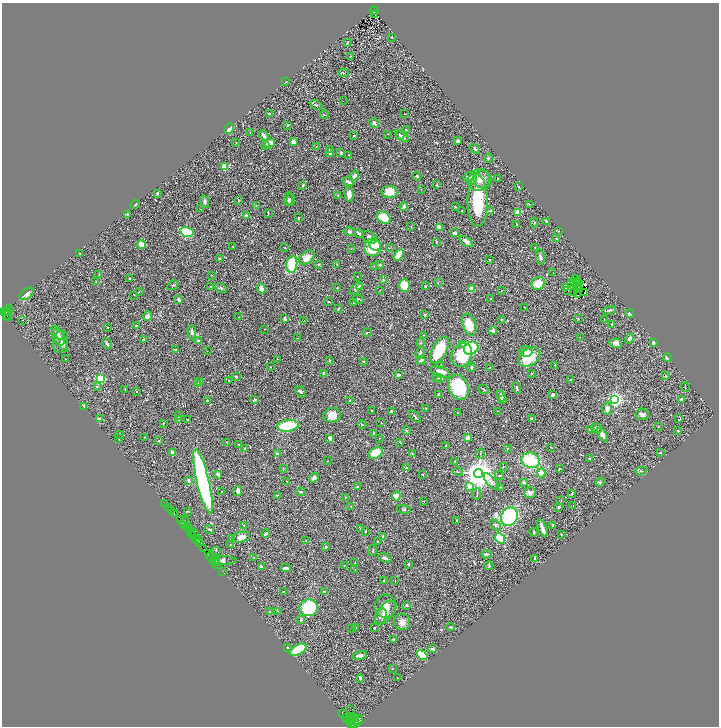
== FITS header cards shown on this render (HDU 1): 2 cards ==
NAXIS1  =                 1433
NAXIS2  =                 1448

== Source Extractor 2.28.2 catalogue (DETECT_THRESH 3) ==
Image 1433 x 1448 px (HDU 1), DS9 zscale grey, zoomed out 1/2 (1 PNG px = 2 x 2 image px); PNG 721 x 728 px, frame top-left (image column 1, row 1447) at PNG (2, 3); each listed source drawn as its Kron ellipse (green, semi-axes under 4 px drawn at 4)
Background 0.265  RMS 0.018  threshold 0.0543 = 3 sigma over >= 5 px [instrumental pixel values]
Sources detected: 465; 49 cannot appear on this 1/2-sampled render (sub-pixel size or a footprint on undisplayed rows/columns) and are neither listed nor drawn; the other 416 listed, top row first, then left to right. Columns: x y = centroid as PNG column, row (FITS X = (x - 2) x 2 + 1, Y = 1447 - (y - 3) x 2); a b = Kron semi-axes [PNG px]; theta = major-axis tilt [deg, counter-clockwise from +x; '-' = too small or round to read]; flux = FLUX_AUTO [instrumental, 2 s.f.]
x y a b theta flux
374 11 4 1 - 3.5
375 15 2 1 - 1.3
392 37 2 2 - 3.4
347 43 2 2 - 7.5
351 56 2 2 - 1.4
343 73 5 2 - 2.7
286 82 3 1 - 1.2
343 101 2 1 - 0.84
316 105 6 3 -24 5.7
270 114 3 2 - 6.3
404 114 2 2 - 1
324 115 4 2 - 2.4
374 123 5 3 - 9
288 125 4 2 - 2.1
229 129 5 2 - 66
406 130 3 2 - 1.2
250 133 3 2 - 1.7
388 134 2 2 - 1.4
264 135 6 3 -58 12
354 135 3 2 - 3.1
400 135 4 3 - 5.5
402 136 8 3 -41 10
458 141 3 3 - 7.8
236 142 3 2 - 1.3
293 142 4 4 - 12
269 143 6 4 13 25
265 146 3 2 - 2.3
316 146 3 2 - 2
329 149 3 2 - 3.3
475 149 5 3 - 4.9
330 153 2 2 - 33
341 153 3 2 - 6.6
348 155 2 2 - 1
488 158 4 3 - 3.6
225 167 2 2 - 160
354 176 5 3 - 11
417 176 4 3 - 3.9
469 177 6 4 24 9.6
472 179 5 3 - 14
482 179 9 9 - 22
498 179 2 1 - 1.7
479 180 11 10 - 29
348 182 5 2 - 13
303 185 3 2 - 3.1
437 185 4 3 - 3.6
518 187 4 2 - 1.9
421 189 2 1 - 0.84
389 192 8 6 -7 48
157 193 4 2 - 3.3
349 194 7 4 -84 22
338 196 2 2 - 2.4
289 199 7 4 84 5.9
238 200 3 3 - 2.5
291 200 6 3 85 5.7
205 201 6 3 -77 7.3
478 201 26 10 90 160
529 204 3 2 - 1.2
135 205 5 2 - 2.5
256 205 3 2 - 2.1
404 206 4 3 - 8.4
455 207 3 2 - 2.7
200 209 2 1 - 0.94
462 211 3 2 - 2.6
490 211 4 2 - 2.7
518 212 4 3 - 52
268 213 2 2 - 2.9
127 214 4 3 - 3.2
246 216 2 2 - 29
298 218 4 2 - 2.8
384 218 7 5 -34 59
546 221 4 2 - 3.4
534 223 5 2 - 2.6
516 225 2 2 - 1.7
411 226 3 2 - 1.4
439 227 4 3 - 18
558 231 2 2 - 1.2
187 232 6 5 - 120
350 232 6 4 -13 7.2
455 233 3 2 - 20
359 234 5 2 - 8.5
370 237 8 5 -35 15
556 239 4 2 - 3.4
436 242 3 2 - 3
466 242 7 4 -36 15
141 244 5 3 - 44
375 245 6 5 - 50
233 246 2 2 - 1.1
284 247 2 2 - 5
373 247 9 8 - 120
535 247 2 2 - 1
390 248 3 2 - 1.3
351 249 2 2 - 1.5
80 254 2 1 - 1.1
398 255 6 4 56 47
540 257 8 3 -79 7.7
219 258 3 3 - 5
307 258 9 5 41 31
490 259 3 3 - 2.5
292 264 8 5 82 88
319 264 3 2 - 3.4
337 264 3 3 - 1.9
379 265 4 3 - 3.6
375 266 3 2 - 3.2
553 273 2 1 - 2.3
99 275 3 2 - 2
211 275 2 2 - 1.5
358 277 3 2 - 1.3
576 278 3 2 - 2.2
129 279 3 2 - 2.2
383 280 4 3 - 3.1
96 281 2 2 - 1.7
574 281 3 1 - 3
577 281 2 1 - 0.021
438 282 3 2 - 2.2
538 283 7 6 - 45
571 283 2 1 - 1.4
579 283 2 1 - 1.5
173 285 6 2 32 3
405 285 6 5 - 49
210 286 2 2 - 1.5
360 286 3 3 - 9.8
425 286 3 3 - 2.8
579 286 2 1 - 0.98
577 287 2 1 - 1.4
221 288 6 4 -34 6.3
337 288 2 2 - 2.7
472 288 3 2 - 30
566 288 2 1 - 2.6
261 289 5 4 - 18
356 289 8 4 44 8.7
380 290 3 2 - 1.3
501 290 2 2 - 2.1
579 290 3 1 - 2.1
139 291 3 2 - 1.2
568 291 3 1 - 0.77
574 292 2 2 - 1.1
584 293 2 1 - 0.69
27 294 8 5 36 23
134 295 3 1 - 1.2
577 295 2 1 - 0.64
358 299 5 2 - 2.7
491 299 3 2 - 1.5
179 300 3 3 - 8.4
328 301 2 2 - 7.8
354 303 3 3 - 2.3
525 307 4 1 - 0.91
338 308 3 2 - 2.1
8 310 5 3 - 83
609 310 7 3 13 5.6
4 312 3 2 - 320
6 312 2 1 - 140
630 314 4 3 - 6.4
7 315 5 2 - 65
424 315 2 2 - 10
147 316 5 3 - 16
238 317 2 2 - 1.2
8 318 2 2 - 71
285 319 3 2 - 8.3
501 319 2 2 - 4.6
578 319 3 2 - 2.3
23 320 2 1 - 32
604 320 3 2 - 2.2
304 321 2 1 - 0.89
612 324 3 2 - 2.4
469 325 11 6 -71 63
136 326 2 2 - 2.7
108 327 2 2 - 2.2
265 329 2 1 - 1.5
493 330 4 3 - 7.7
192 332 7 3 -87 9.1
367 332 5 2 - 2.1
58 333 8 4 -52 8.3
423 335 2 2 - 1.3
58 337 9 6 -62 16
580 337 2 1 - 4.9
297 338 3 1 - 1
630 338 5 4 - 7.8
143 340 3 2 - 4
198 341 3 2 - 3.3
60 342 11 7 77 18
654 342 3 2 - 13
420 343 4 3 - 3
616 343 6 4 -16 16
64 344 7 3 -85 6.1
107 344 6 3 -52 6.2
462 344 3 3 - 3
471 348 7 6 - 110
176 350 3 2 - 2.5
439 350 14 7 62 120
207 351 2 1 - 0.75
526 351 6 5 - 23
420 353 6 3 67 4.6
462 355 12 10 66 130
529 357 12 8 37 84
667 358 4 2 - 6.5
65 359 2 2 - 1.3
278 359 2 1 - 1.6
330 360 4 2 - 2.3
421 360 4 2 - 7
363 361 2 2 - 1.8
441 365 2 2 - 2.1
555 365 3 2 - 3.1
270 367 2 2 - 1.6
471 367 4 3 - 5
490 368 3 2 - 2.6
440 372 10 5 -23 30
324 373 3 2 - 9.9
532 373 4 3 - 2.5
398 375 2 2 - 21
665 376 3 3 - 3.6
236 377 2 2 - 4.7
437 378 5 2 - 3.2
101 379 3 3 - 430
441 379 3 3 - 3.9
570 379 3 2 - 2.5
229 380 2 2 - 0.96
199 382 3 2 - 1.7
198 384 3 2 - 2.1
97 386 3 3 - 2.6
458 387 13 9 -64 170
685 387 4 2 - 1.5
517 388 6 3 -72 6.7
125 389 3 2 - 1.5
483 389 5 2 - 3.4
136 391 3 2 - 1.7
301 392 6 4 -51 6.4
439 394 3 3 - 15
553 395 3 2 - 14
501 396 5 3 - 14
503 399 4 4 - 6.7
615 399 3 3 - 1200
681 399 4 3 - 11
207 400 2 2 - 4.9
255 400 4 3 - 3.2
350 400 3 2 - 2.1
84 406 4 2 - 3.5
607 408 6 4 -87 15
426 409 3 2 - 2.6
372 411 2 1 - 1.6
497 411 2 2 - 1.9
392 412 3 3 - 5.2
457 412 3 1 - 1.2
642 414 6 5 - 9.6
332 415 9 7 10 32
179 416 4 3 - 3.8
415 417 7 2 -46 4.6
99 419 2 2 - 29
531 419 2 2 - 15
678 419 2 1 - 22
178 420 4 2 - 2.3
188 420 2 2 - 3.7
381 422 3 2 - 0.97
163 423 3 2 - 1.7
362 425 4 2 - 2.1
288 426 11 6 7 130
658 426 2 2 - 1.3
596 428 5 3 - 6.7
591 429 3 3 - 4.9
406 430 4 3 - 5
678 431 3 2 - 2.2
373 433 2 2 - 4.9
119 434 2 2 - 2.2
602 434 8 4 -59 12
144 437 2 1 - 0.96
467 437 3 3 - 12
330 438 4 3 - 11
379 438 2 2 - 1.5
119 439 3 2 - 1.5
159 441 3 3 - 2.5
227 442 2 2 - 1.2
400 442 3 2 - 1.6
238 444 2 2 - 1.2
446 446 2 1 - 0.96
551 447 3 2 - 1.2
245 448 4 3 - 3.8
507 448 2 2 - 1.8
172 452 2 2 - 38
661 452 3 2 - 2.2
277 453 3 3 - 8.3
376 453 7 5 28 57
412 454 4 3 - 3.1
480 454 5 2 - 2.8
590 459 2 2 - 5.4
531 460 9 7 -17 140
327 461 2 2 - 1.3
455 461 2 2 - 3.8
503 467 3 2 - 1.7
283 468 3 2 - 1.4
406 468 3 2 - 1.6
559 469 2 2 - 2.8
641 471 5 3 - 3.9
458 472 5 2 - 2.7
541 473 4 4 - 32
218 474 3 2 - 8.6
422 474 2 2 - 2.4
479 474 4 4 - 7300
499 475 4 2 - 2.2
314 478 5 4 - 11
188 480 3 3 - 6.4
203 481 33 6 -77 750
287 481 2 1 - 1.6
491 482 10 4 -51 12
523 482 2 2 - 18
600 482 5 4 - 4.3
357 486 3 2 - 2.4
469 487 3 2 - 38
500 487 2 2 - 1
222 491 2 1 - 1.3
238 491 5 3 - 9.7
300 492 4 3 - 3.8
530 492 6 5 - 9.6
572 493 4 3 - 3.5
477 494 6 2 87 2.6
277 495 3 2 - 1.4
396 496 4 4 - 36
345 497 2 2 - 1.4
561 501 3 2 - 1.6
423 502 4 1 - 1.4
165 503 2 1 - 3.8
573 506 2 2 - 1
168 507 2 1 - 9.2
351 507 2 2 - 0.81
559 507 3 3 - 6.4
171 510 2 1 - 34
404 510 7 3 -18 4
187 511 3 2 - 2
174 514 3 2 - 220
509 517 9 8 - 240
180 520 3 1 - 14
184 521 5 2 - 34
456 521 3 2 - 3.1
184 525 3 2 - 75
244 525 2 1 - 1.4
495 525 6 3 -47 6.1
553 525 3 2 - 3.3
187 526 3 1 - 56
542 528 9 2 -69 21
209 529 5 2 - 3.7
360 529 4 2 - 2.4
190 530 4 2 - 160
366 531 3 2 - 3.8
190 532 3 2 - 95
534 532 4 2 - 4.3
195 534 3 2 - 130
266 534 4 2 - 9
561 535 3 2 - 1.4
192 536 3 2 - 92
241 537 9 5 12 20
383 537 3 2 - 1.6
196 538 2 2 - 86
232 538 2 1 - 1.1
500 538 6 4 -48 130
198 540 3 2 - 270
306 541 2 1 - 1.5
378 541 3 2 - 1.5
200 543 4 2 - 280
230 545 2 1 - 1.2
326 547 3 3 - 6.3
204 549 2 1 - 12
216 550 3 2 - 1.9
373 550 5 2 - 2.4
208 554 2 1 - 120
487 554 5 4 - 6.1
211 557 5 1 - 7.4
253 557 2 2 - 1.1
385 558 7 3 -20 9.9
535 558 4 2 - 9.4
223 560 13 4 -1 16
214 561 3 1 - 16
216 561 2 1 - 19
355 562 2 2 - 1.4
216 564 2 1 - 10
408 564 3 3 - 3.6
344 565 3 1 - 1.1
489 566 4 3 - 3.2
261 567 3 3 - 6.4
286 568 5 2 - 11
355 569 2 2 - 1.3
222 571 2 1 - 6.5
384 580 2 2 - 6.4
395 581 2 1 - 0.93
284 592 3 2 - 4.9
325 592 4 2 - 9.3
407 605 3 3 - 4.7
386 606 11 11 - 30
309 608 9 8 - 290
278 611 3 2 - 1.5
269 612 4 3 - 3.2
385 613 13 7 55 31
381 616 8 5 66 12
301 620 4 2 - 5.3
402 622 8 8 - 21
450 627 4 2 - 2.6
352 628 2 2 - 1.1
356 628 2 1 - 1.1
374 628 2 2 - 4.4
393 639 2 2 - 7.1
288 647 3 2 - 2
432 649 4 2 - 7.1
298 650 9 5 30 110
360 655 7 3 10 12
422 655 6 4 -39 100
392 668 3 2 - 1.5
397 678 2 2 - 2.2
360 679 4 3 - 3.3
351 710 2 1 - 0.83
342 714 2 1 - 34
346 717 4 2 - 790
354 718 5 2 - 210
348 719 5 4 - 1300
352 719 2 2 - 320
355 720 2 1 - 160
349 721 2 2 - 390
358 721 6 3 44 420
354 723 4 3 - 490
352 725 2 2 - 330
At the frame edge (FLAGS 8, measured only in part): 1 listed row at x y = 352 725
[49 sub-pixel or undisplayed-footprint detections neither listed nor drawn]